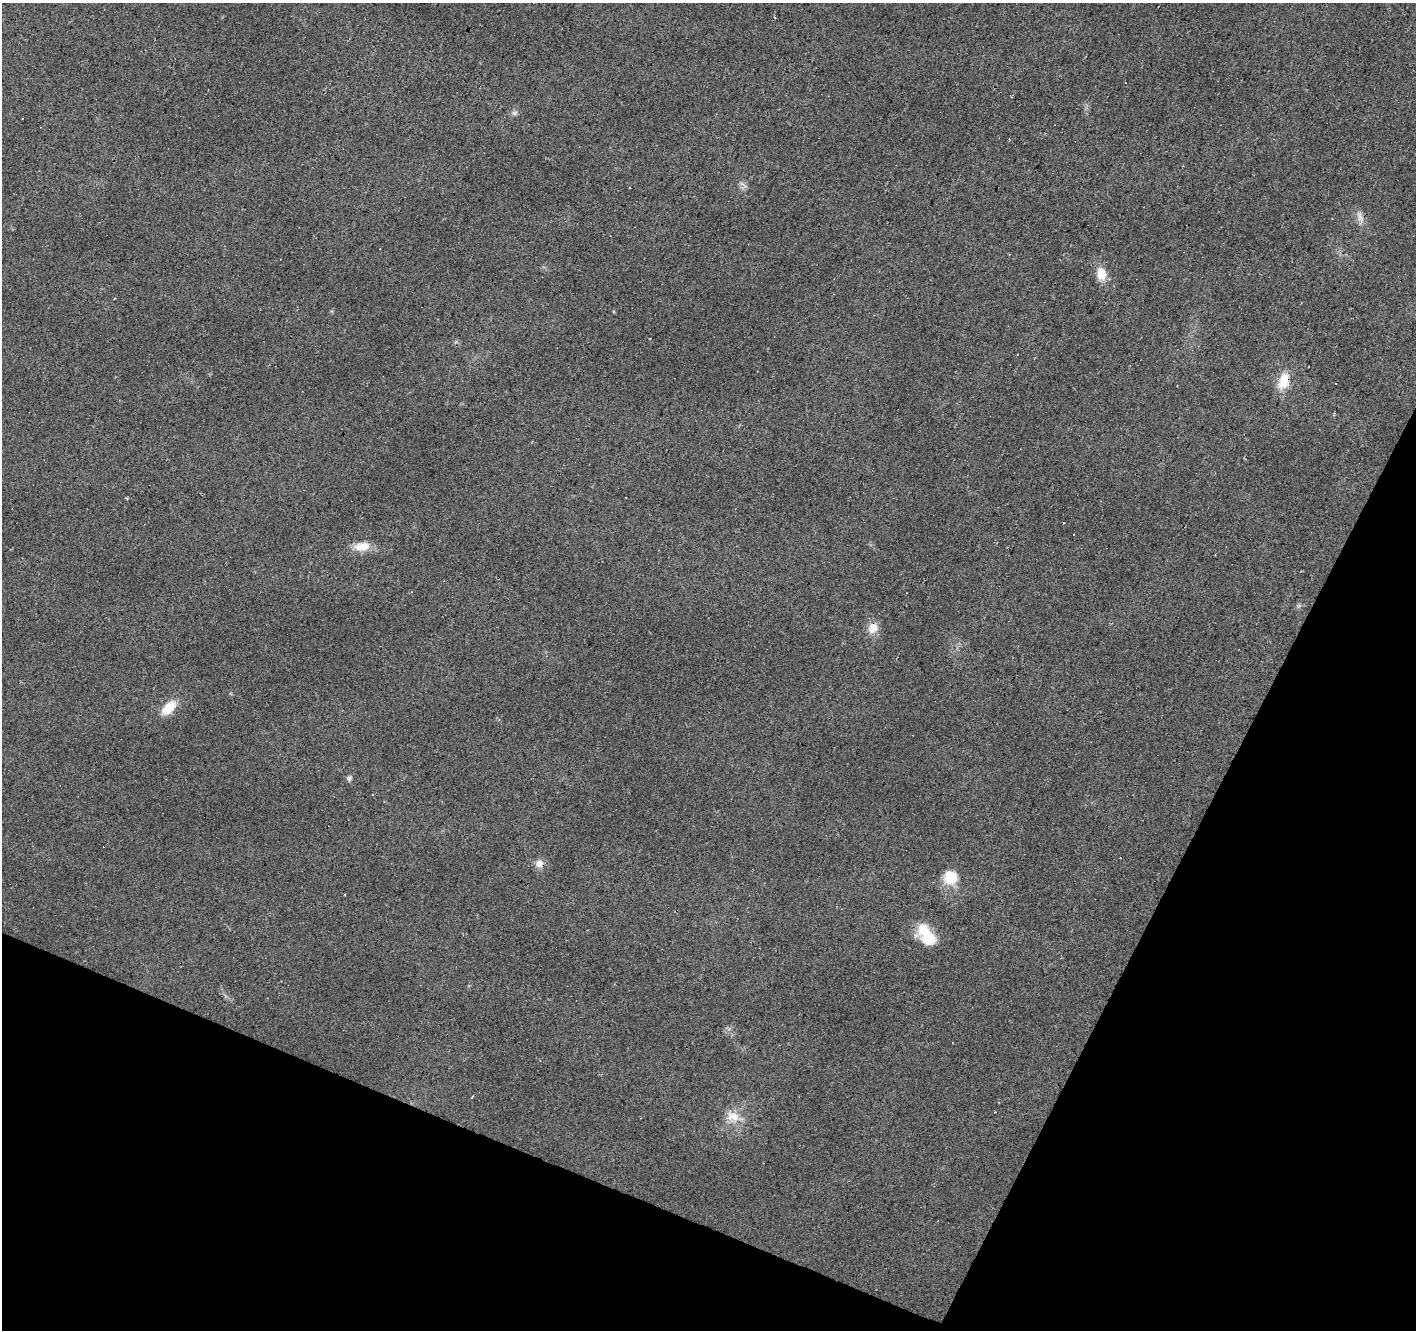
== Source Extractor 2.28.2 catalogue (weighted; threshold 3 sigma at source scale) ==
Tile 15 of 4 x 4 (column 3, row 4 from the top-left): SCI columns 2835-4248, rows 267-1594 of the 5663 x 5777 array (HDU 1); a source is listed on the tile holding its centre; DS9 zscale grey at full resolution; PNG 1418 x 1332 px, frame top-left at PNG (2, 3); no overlay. Shown black and unused: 22% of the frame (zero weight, under 2 of 3 exposures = <1% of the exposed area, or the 3 px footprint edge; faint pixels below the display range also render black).
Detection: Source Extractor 2.28.2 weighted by HDU 2 'WHT'; one run over the whole footprint, this tile lists its part. Background 0.0202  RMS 0.0061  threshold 0.0272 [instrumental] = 3 sigma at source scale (4.5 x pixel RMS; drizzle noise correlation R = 1.50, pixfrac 1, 0.0396/0.0396 arcsec/px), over >= 5 px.
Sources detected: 32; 1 inside a brighter object's white glare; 11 cosmic-ray / hot-pixel residue — not listed; the other 20 listed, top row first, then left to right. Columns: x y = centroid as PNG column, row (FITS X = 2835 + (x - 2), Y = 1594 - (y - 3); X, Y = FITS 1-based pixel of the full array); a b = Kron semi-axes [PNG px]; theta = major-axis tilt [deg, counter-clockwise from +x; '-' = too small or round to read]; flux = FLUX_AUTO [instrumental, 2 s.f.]
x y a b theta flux
774 17 4 2 - 0.46
515 113 8 6 0 1.6
630 187 3 2 - 0.46
1360 216 18 6 -73 3.8
1101 274 16 11 -77 8.8
114 298 3 2 - 0.54
1284 381 22 13 72 12
127 498 4 3 - 0.74
1064 523 3 2 - 0.63
362 546 18 11 11 8.9
873 628 14 12 68 6.8
169 708 22 11 45 12
349 778 6 5 - 1.9
372 794 3 3 - 1.5
539 863 10 10 - 4.1
950 878 18 17 - 13
344 895 3 2 - 0.66
929 938 23 17 -35 16
472 1097 5 3 - 0.6
733 1116 21 13 -24 9.3